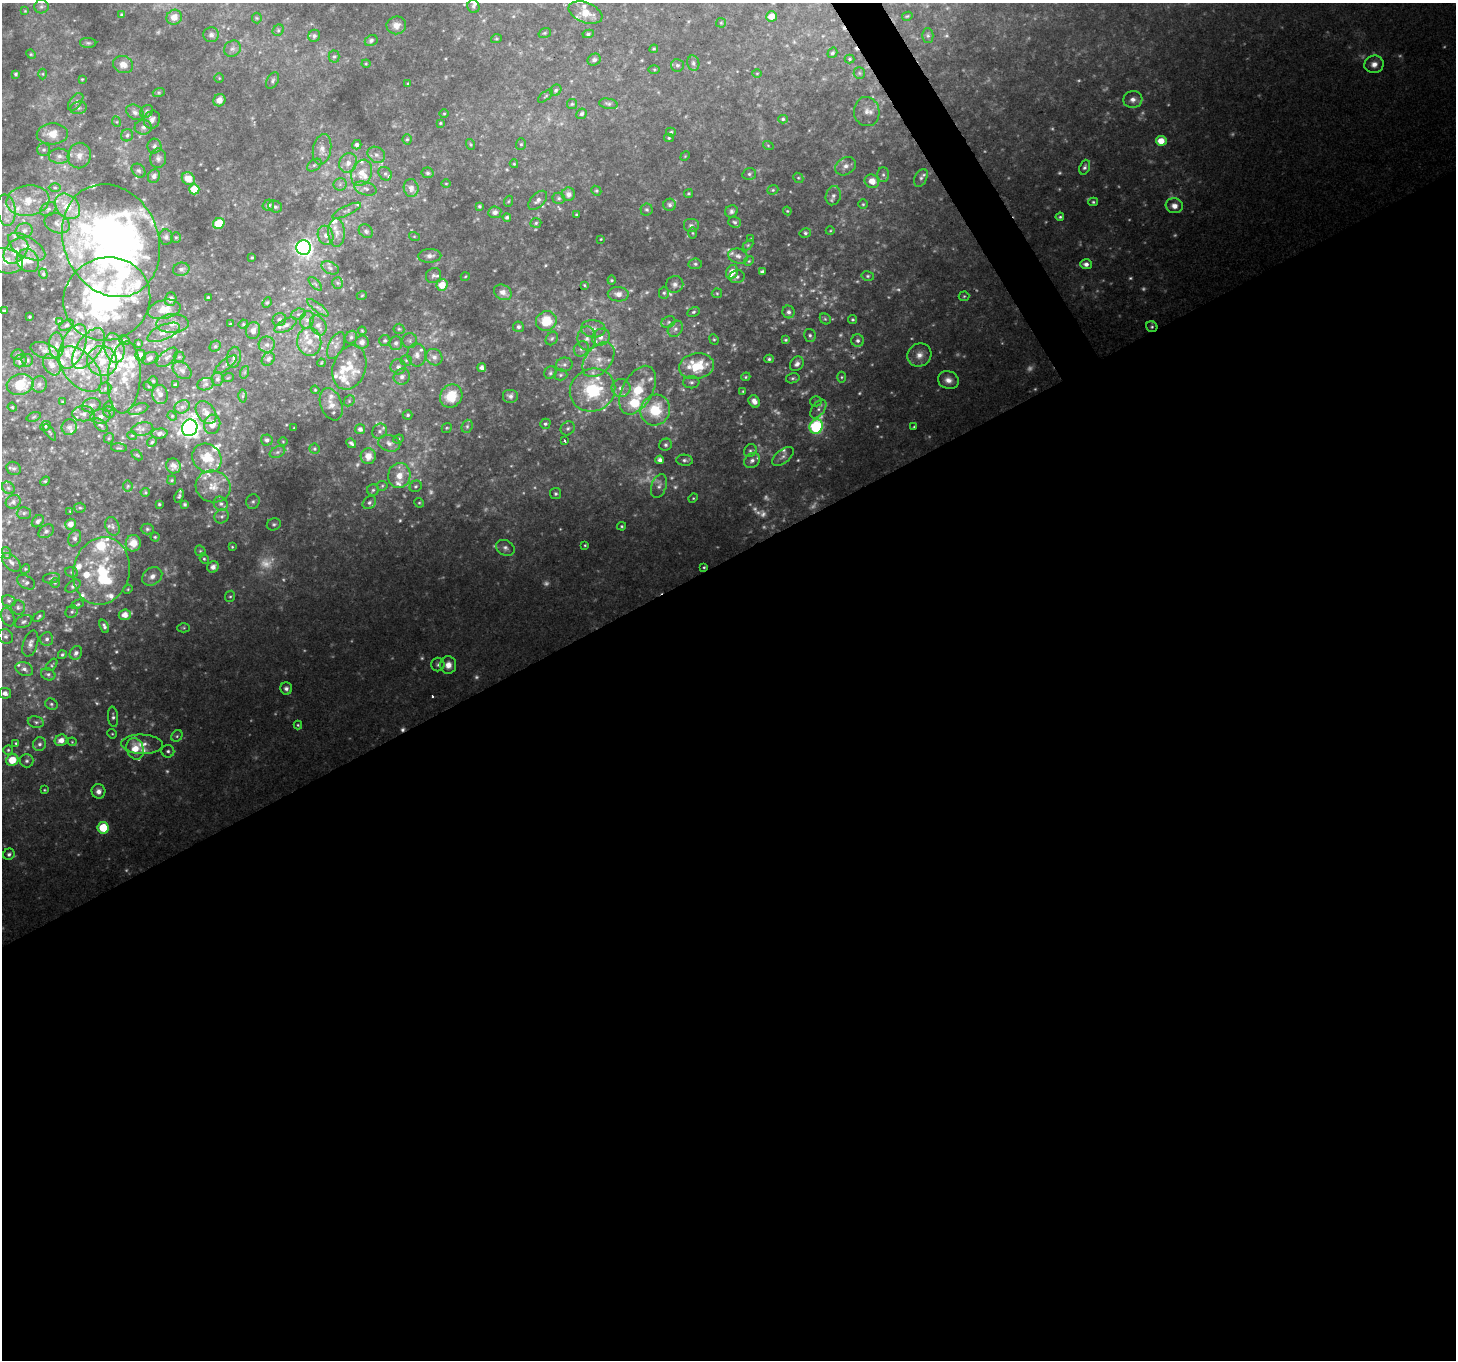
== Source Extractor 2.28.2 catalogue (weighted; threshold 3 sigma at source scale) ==
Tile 15 of 4 x 4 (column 3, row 4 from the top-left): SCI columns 2907-4360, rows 109-1466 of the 5816 x 5707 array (HDU 1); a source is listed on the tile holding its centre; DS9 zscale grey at full resolution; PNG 1458 x 1362 px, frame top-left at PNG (2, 3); each listed source drawn as its Kron ellipse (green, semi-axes under 4 px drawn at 4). Shown black and unused: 60% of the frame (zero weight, under 2 of 3 exposures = <1% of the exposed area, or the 3 px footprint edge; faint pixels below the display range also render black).
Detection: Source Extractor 2.28.2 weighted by HDU 2 'WHT'; one run over the whole footprint, this tile lists its part. Background 0.108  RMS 0.0093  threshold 0.0418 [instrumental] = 3 sigma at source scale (4.5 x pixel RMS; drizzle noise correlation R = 1.50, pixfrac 1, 0.0396/0.0396 arcsec/px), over >= 5 px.
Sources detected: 622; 85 too faint to see at this stretch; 4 cosmic-ray / hot-pixel residue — neither listed nor drawn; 89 inside a brighter listed object's ellipse — not listed separately; the other 444 listed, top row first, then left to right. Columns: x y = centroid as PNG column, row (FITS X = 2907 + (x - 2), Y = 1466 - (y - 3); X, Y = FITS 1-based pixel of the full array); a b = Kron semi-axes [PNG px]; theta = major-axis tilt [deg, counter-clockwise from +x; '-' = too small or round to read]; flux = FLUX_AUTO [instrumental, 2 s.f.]
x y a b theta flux
473 6 6 6 - 2.3
41 7 7 7 - 2.3
25 11 4 4 - 0.77
586 13 18 10 -21 15
122 15 4 4 - 1.5
771 16 5 5 - 10
907 16 5 4 - 1
174 17 8 7 - 9
257 18 5 5 - 1.3
721 23 5 5 - 1.1
396 25 10 9 - 6.5
278 30 6 5 - 1.8
545 33 6 4 20 1.5
588 34 6 4 10 1.7
211 35 8 7 - 3.6
314 36 6 5 - 2.7
928 36 7 5 -89 2.1
496 39 5 3 - 1.1
371 40 7 5 27 2.5
88 43 8 5 -1 1.8
232 49 9 7 39 3.7
654 49 4 4 - 0.95
832 53 5 4 - 2.3
31 54 5 4 - 1.1
334 57 6 5 - 1.9
850 59 5 4 - 1.5
594 60 7 5 31 2.7
693 63 8 6 -79 2.7
123 64 10 8 -21 8
366 64 4 4 - 0.93
1374 64 10 8 17 6.8
677 65 6 6 - 2.5
654 69 6 4 -1 1.2
757 73 5 3 - 0.8
859 73 6 5 - 2
16 74 3 3 - 1.6
43 74 5 3 - 0.99
219 78 5 4 - 1.1
82 79 3 3 - 0.84
273 81 9 5 57 2.3
408 84 3 3 - 1.1
556 90 6 5 - 2.1
159 92 6 4 18 1.4
546 96 9 3 40 1.1
1133 99 9 8 - 5.9
219 100 6 6 - 6.8
76 102 10 6 52 3.3
572 104 5 5 - 1.3
608 104 9 5 -11 2.4
78 108 8 6 14 2.8
146 111 7 5 47 2.4
135 112 9 7 -36 4.4
867 112 14 12 -79 9.9
444 114 5 3 - 0.98
582 114 5 5 - 2.5
783 119 4 4 - 1.5
152 120 9 7 64 4.6
117 122 5 3 - 1
440 123 4 3 - 1
143 127 8 7 - 3.7
671 132 5 4 - 1.4
52 134 15 10 4 15
127 135 6 6 - 2.5
669 138 5 4 - 1.3
407 139 5 4 - 1.6
1161 141 5 5 - 14
470 144 5 3 - 1.2
521 144 6 5 - 1.6
357 145 5 4 - 3.3
768 145 5 3 - 0.95
154 146 7 7 - 3.2
322 149 15 9 79 8.8
44 150 6 6 - 2.5
376 155 9 7 -33 4.2
59 156 10 7 -1 4.8
79 156 13 11 72 9.3
685 156 5 4 - 0.93
158 158 10 8 82 4
348 163 10 8 62 7.2
514 164 4 4 - 1
314 165 8 5 35 2.4
846 166 11 8 33 6.1
1085 167 7 5 69 2.6
139 171 8 6 -43 2.7
361 173 13 10 68 13
428 173 6 5 - 2
385 174 7 6 - 2.3
749 174 7 5 14 2.2
883 175 7 6 - 2.5
154 176 7 6 - 4.4
798 178 5 4 - 1.3
921 178 9 6 62 3
188 179 7 6 - 13
872 181 7 6 - 11
340 184 6 6 - 2.5
446 184 4 3 - 0.83
55 188 6 4 -1 1.5
366 188 11 6 -18 4.5
411 188 9 7 -82 6.1
194 189 5 5 - 21
773 190 6 4 22 1.4
596 191 5 4 - 1.3
688 193 4 4 - 1.2
568 194 7 6 - 4
833 196 10 7 74 4.2
559 198 6 5 - 1.9
538 200 11 6 46 4.4
28 201 21 15 7 26
509 201 5 3 - 1
1093 202 5 4 - 1.4
863 204 5 5 - 1.3
268 205 6 5 - 3.5
670 205 6 6 - 2.7
67 206 14 11 -45 22
479 206 3 3 - 1.4
1174 206 9 7 -15 7.6
275 207 7 6 - 2.1
48 209 8 6 30 2.6
646 209 6 6 - 2
6 210 16 9 -84 11
347 211 16 4 25 3.7
731 211 6 5 - 2.7
787 211 4 4 - 1.1
495 212 6 6 - 3.7
576 214 3 2 - 0.82
507 217 4 4 - 2.3
1060 217 4 4 - 1.5
735 222 6 5 - 1.8
57 223 13 9 -24 6.5
219 223 6 5 - 23
536 223 5 4 - 1.4
691 226 8 7 - 3
24 230 8 7 - 5.3
366 231 8 6 -38 2.8
830 231 4 3 - 0.84
337 233 14 8 -87 7.5
692 233 5 3 - 1.2
805 233 6 4 12 1.9
326 235 9 7 -71 5.4
414 236 5 3 - 0.96
166 237 7 6 - 2.8
176 237 5 4 - 1.2
601 239 2 2 - 0.66
751 239 3 3 - 0.74
111 241 58 47 -67 590
748 245 6 4 45 1.2
27 247 21 10 -31 15
303 248 7 7 - 330
16 251 15 10 48 14
430 256 11 7 3 4.6
738 256 10 7 -15 4.7
252 257 3 2 - 0.88
6 261 17 12 -18 18
28 261 12 10 -53 8.9
749 261 5 4 - 1.1
695 264 7 5 11 2
1086 264 6 5 - 4.7
330 268 9 6 -24 3.1
181 269 8 6 10 3.6
762 271 4 3 - 2.2
732 272 7 5 65 10
43 274 5 4 - 1.2
433 275 8 7 - 2.9
868 276 6 5 - 1.7
465 277 4 3 - 0.78
737 277 8 6 14 2.8
612 280 4 4 - 1.1
338 283 5 5 - 1.5
315 284 8 3 -45 1.4
675 284 8 8 - 4.1
442 285 6 5 - 15
584 285 4 3 - 1
503 292 9 7 -29 5.5
664 293 6 5 - 1.7
717 293 5 5 - 1.2
618 294 10 7 -3 6
362 295 5 3 - 0.79
964 296 5 5 - 1.3
208 297 3 2 - 0.9
107 299 44 41 27 190
171 299 7 5 71 3.3
267 303 5 4 - 1.3
318 308 13 4 -38 3
164 309 16 9 11 13
4 311 3 2 - 1
693 312 6 4 27 1.7
788 312 6 6 - 3.3
298 314 7 5 19 2.7
30 317 3 2 - 0.93
279 319 7 6 - 2.8
825 319 6 5 - 1.6
853 319 4 4 - 1.3
307 320 9 7 74 4.5
546 321 10 10 - 23
60 322 4 4 - 1.1
668 322 7 5 24 2.5
173 324 16 9 1 8.4
230 324 3 2 - 0.79
243 324 5 4 - 1.2
66 325 8 5 28 2.1
286 325 12 6 28 4.2
318 325 10 7 -61 6.5
518 327 5 5 - 2.2
1152 327 6 5 - 1.9
399 329 5 5 - 1.4
593 329 12 8 -6 7.2
675 329 9 7 52 4.1
253 331 8 7 - 5.2
362 331 4 3 - 0.99
164 332 17 7 24 7.6
810 335 6 6 - 2.2
351 337 7 6 - 2
601 337 9 8 - 6.2
552 338 7 5 56 1.9
587 338 12 9 -90 6.9
714 339 5 4 - 1.3
124 340 6 4 -26 1.6
785 340 4 3 - 1.3
385 341 5 5 - 1.8
410 341 7 7 - 2.9
858 341 6 6 - 3.2
309 342 14 12 -84 13
362 342 7 6 - 5.6
396 343 7 6 - 2.9
138 344 3 3 - 1.2
56 345 13 7 -89 6.4
267 345 8 8 - 4.3
336 345 14 7 64 5.8
73 346 24 12 69 19
215 346 6 5 - 1.6
88 348 23 11 56 19
114 348 15 10 -79 9.8
581 349 8 7 - 3.5
44 351 14 7 -18 6.1
18 355 6 5 - 1.5
141 355 5 5 - 7
417 355 11 9 -85 6
919 355 12 11 - 8.6
167 357 13 6 41 5
179 357 5 5 - 1.5
234 357 10 7 82 4
434 357 9 7 -43 5.1
150 358 8 5 29 4.2
268 359 7 6 - 3.2
769 359 5 4 - 1.8
27 360 6 5 - 2.3
406 360 5 5 - 1.6
598 360 20 12 51 17
20 361 6 6 - 3.7
102 361 15 14 - 23
321 363 4 3 - 0.85
797 364 8 6 51 3.8
52 365 11 7 -58 8.2
226 365 13 5 39 3.3
564 365 8 7 - 3.6
696 366 18 12 9 38
349 367 23 16 71 22
398 367 7 7 - 4
482 368 4 4 - 4.7
80 369 27 15 -48 31
182 370 10 7 -38 5
245 372 6 4 71 1.4
550 373 6 5 - 1.9
560 375 7 5 1 2
124 377 36 16 86 30
402 377 8 7 - 4.8
746 377 5 4 - 1.2
841 377 5 3 - 1.3
228 378 6 3 19 0.91
793 378 7 5 15 1.9
217 379 6 6 - 2.9
948 380 10 9 - 7.2
153 381 5 5 - 1.2
691 382 8 6 2 2.5
20 384 13 10 14 31
39 384 8 7 - 3.6
206 384 8 6 16 2.8
175 385 3 3 - 1.6
148 386 5 3 - 1.1
105 388 6 6 - 1.9
621 388 9 9 - 6.3
315 390 4 4 - 1.1
593 390 23 21 28 67
638 390 26 15 61 34
743 391 3 3 - 0.95
160 394 10 8 -75 4.9
243 396 6 4 89 1.6
451 396 12 10 51 27
510 396 8 7 - 3.3
349 401 6 4 48 1.6
754 401 6 5 - 6.3
816 401 5 5 - 1.6
62 402 4 4 - 0.87
331 404 17 10 -69 9.9
91 405 9 7 12 4.2
109 406 5 3 - 0.97
12 407 4 4 - 1.1
182 407 8 6 26 3.1
138 409 10 5 18 2.6
818 409 11 6 54 4
655 410 16 14 60 40
109 412 6 5 - 1.7
206 412 12 9 -53 7.9
83 414 11 7 -1 5.3
408 415 5 4 - 1.7
101 416 10 7 5 4.7
172 416 5 4 - 1
34 417 7 4 20 1.4
212 424 10 8 78 8.8
545 424 5 5 - 1.8
101 425 8 5 -43 2.2
46 426 6 4 25 1.5
467 426 7 5 70 2.1
69 427 8 7 - 3.5
816 427 7 6 - 130
914 427 3 3 - 0.9
190 428 8 7 - 430
294 428 2 2 - 0.68
447 428 5 4 - 1.2
568 428 7 6 - 2.4
142 429 11 6 10 3.7
360 429 5 5 - 4.3
380 431 8 7 - 3.4
50 432 9 4 -54 1.5
159 433 8 5 5 2.9
132 435 5 3 - 0.92
109 438 5 5 - 1.2
398 439 5 4 - 1.3
267 440 6 5 - 3.1
565 440 3 3 - 3.2
283 441 4 3 - 0.73
152 442 5 4 - 1.4
351 443 5 3 - 2.5
389 443 11 8 -14 5.5
666 445 6 6 - 2.3
119 448 8 3 -4 1.1
314 449 5 5 - 1.3
750 451 7 6 - 2.2
277 452 8 5 27 2.5
137 455 6 4 -44 1.1
368 456 8 7 - 9.7
783 456 12 6 39 4.5
207 458 15 13 -43 23
660 460 4 4 - 4.2
684 460 8 5 -4 2.5
752 460 8 6 42 4
173 466 8 7 - 4.6
14 468 7 6 - 2.1
399 476 12 11 - 13
172 480 4 4 - 1.1
45 481 5 4 - 1.2
128 486 5 5 - 1.3
382 486 5 5 - 1.5
416 486 6 5 - 1.8
659 486 12 7 72 4.7
213 487 18 16 -16 17
8 488 7 5 -45 2.7
373 490 6 5 - 2
145 492 4 4 - 1
556 494 5 5 - 1.8
179 496 7 4 72 1.6
693 498 5 4 - 0.96
13 502 8 6 28 3
253 502 7 6 - 2.4
369 503 7 6 - 2.7
419 503 5 4 - 1.3
159 504 3 3 - 1.2
185 504 3 3 - 1.3
221 504 7 6 - 3.1
80 508 5 5 - 1.5
70 511 3 3 - 0.7
24 513 7 6 - 2.4
222 516 7 6 - 2.7
38 521 7 5 45 2.5
71 524 5 5 - 6.8
274 524 7 6 - 2
112 526 9 6 -70 3.4
622 526 4 3 - 1.2
147 529 6 5 - 1.9
46 531 8 6 35 2.3
155 537 4 4 - 1.2
75 538 8 6 67 3.6
133 543 8 7 - 12
585 545 4 4 - 1.1
232 547 4 3 - 1
505 548 9 7 -27 4
200 551 6 5 - 1.5
7 553 6 4 -73 1.4
204 559 5 4 - 1.5
11 562 12 6 -44 4.2
213 567 6 5 - 6.2
704 567 3 3 - 1.1
25 569 5 4 - 1.1
101 571 34 28 77 69
72 572 6 5 - 1.7
152 576 11 8 36 6
51 578 9 5 11 2.1
26 582 10 6 -29 2.7
55 583 4 4 - 1.1
73 586 8 5 36 2.5
128 589 5 3 - 1
230 596 6 5 - 1.5
9 601 7 5 -12 2.3
77 604 6 4 24 1.5
18 608 7 7 - 2.5
72 612 7 5 45 2.2
125 615 6 5 - 8.5
39 616 7 4 39 1.7
8 617 10 6 -68 3.2
23 622 9 6 26 2.8
104 626 7 4 -69 2.8
184 628 6 4 0 1.3
6 636 8 7 - 3.1
47 639 7 6 - 3.4
30 644 13 7 72 4.7
76 653 7 6 - 3.9
62 655 4 3 - 1.6
52 665 7 4 50 1.5
438 665 7 6 - 2.4
448 665 9 8 - 7.9
24 669 9 6 -23 4.6
48 674 7 5 -27 2.8
286 688 6 5 - 3.2
5 693 6 5 - 5.1
51 704 6 5 - 2.1
113 717 10 5 -84 2.6
36 722 8 5 -10 2.5
298 725 4 4 - 1.2
112 734 5 4 - 1
177 736 6 5 - 1.9
61 740 6 5 - 8
72 742 4 4 - 0.96
16 743 4 3 - 1.3
39 744 7 6 - 3.2
142 744 21 9 -2 12
135 749 11 8 -71 14
8 750 5 4 - 1.3
168 751 6 6 - 2.5
12 760 6 5 - 19
27 761 7 6 - 2.5
44 790 3 2 - 0.8
98 791 7 7 - 5.3
103 828 5 5 - 30
9 854 6 5 - 2.4
Isophote crosses this tile's border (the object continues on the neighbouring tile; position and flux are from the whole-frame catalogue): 2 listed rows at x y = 6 261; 20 384